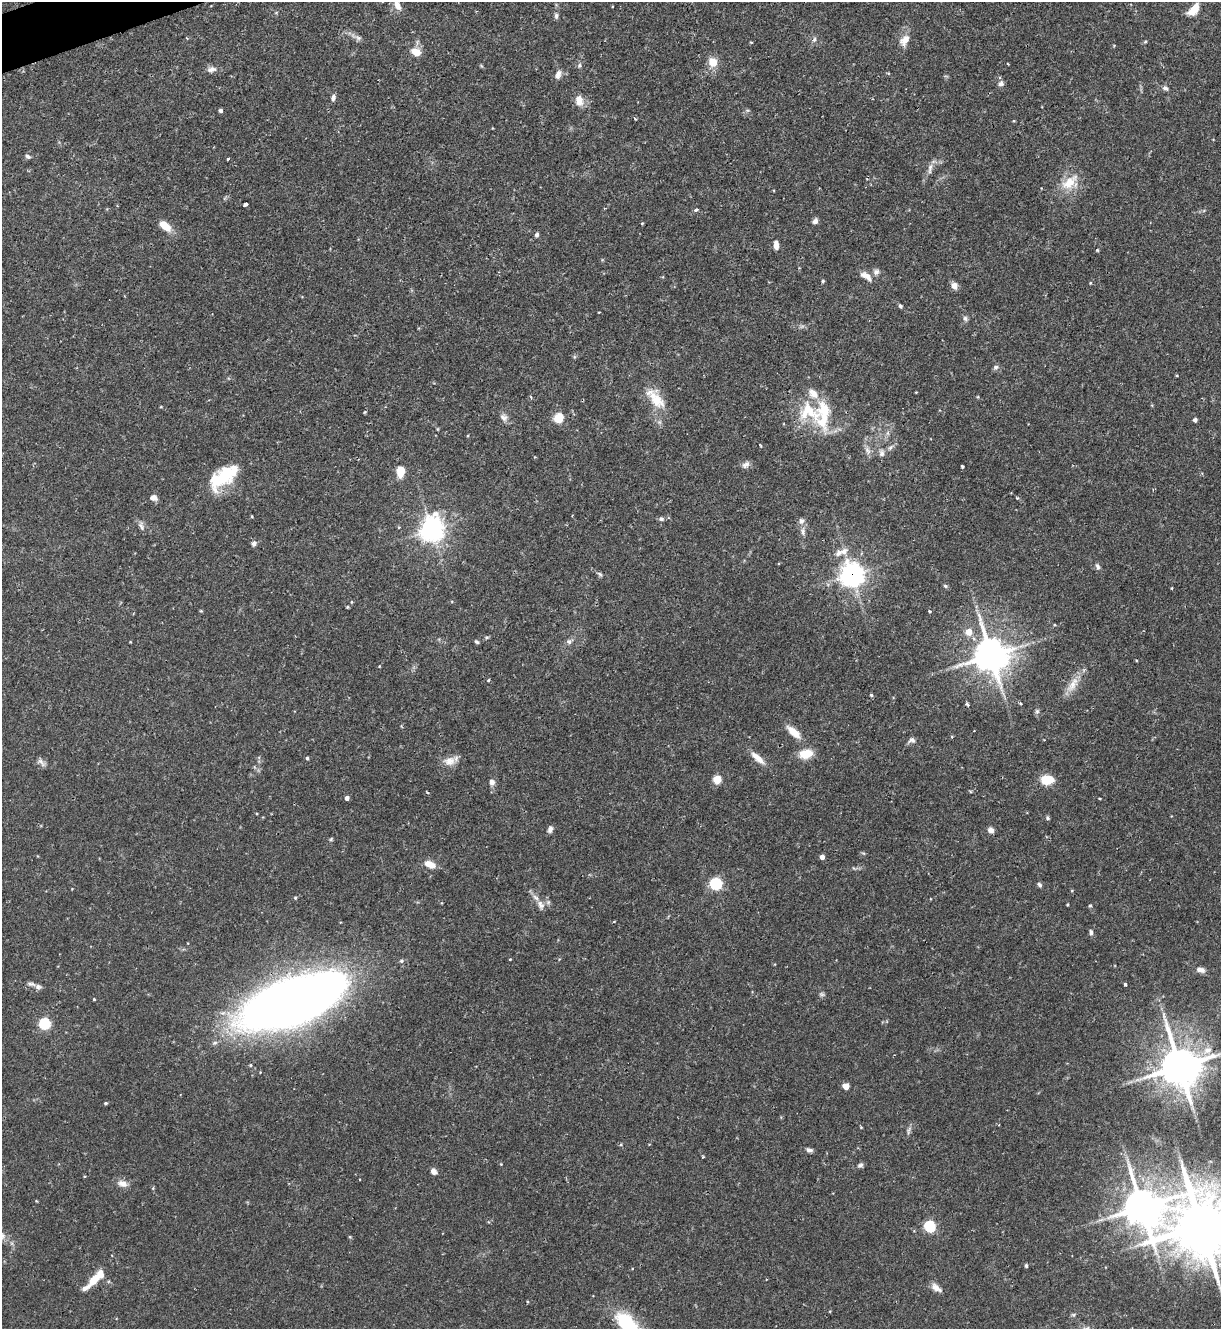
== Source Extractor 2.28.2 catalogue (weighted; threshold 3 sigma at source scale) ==
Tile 11 of 4 x 4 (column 3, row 3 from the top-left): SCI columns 2584-3802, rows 1328-2654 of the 5293 x 5308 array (HDU 1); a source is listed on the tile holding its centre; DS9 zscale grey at full resolution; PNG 1223 x 1331 px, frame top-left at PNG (2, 2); no overlay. Shown black and unused: <1% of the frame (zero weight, under 2 of 3 exposures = <1% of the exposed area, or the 3 px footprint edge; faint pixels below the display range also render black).
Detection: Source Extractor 2.28.2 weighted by HDU 2 'WHT'; one run over the whole footprint, this tile lists its part. Background 0.0844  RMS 0.0045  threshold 0.0203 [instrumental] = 3 sigma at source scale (4.5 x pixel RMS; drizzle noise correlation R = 1.50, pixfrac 1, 0.05/0.05 arcsec/px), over >= 5 px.
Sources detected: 158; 2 too faint to see at this stretch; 1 inside a brighter object's white glare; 2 cosmic-ray / hot-pixel residue — not listed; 8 inside a brighter listed object's ellipse — not listed separately; the other 145 listed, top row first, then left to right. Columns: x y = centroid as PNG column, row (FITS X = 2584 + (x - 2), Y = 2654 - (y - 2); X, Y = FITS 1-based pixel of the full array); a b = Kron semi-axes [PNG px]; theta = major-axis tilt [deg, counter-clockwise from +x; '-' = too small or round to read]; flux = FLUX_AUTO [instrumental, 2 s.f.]
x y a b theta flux
397 5 13 8 -65 3.9
1194 9 11 6 47 8.8
556 16 9 5 -84 1.1
358 38 8 6 -27 1.4
814 39 7 5 68 1.1
904 40 17 11 54 4.7
1145 42 5 3 - 0.52
416 52 11 8 -27 5.1
713 62 10 9 - 5.9
579 65 7 5 70 0.92
211 69 13 8 10 2.2
558 74 12 7 69 2.3
1001 83 8 7 - 1.7
1165 88 8 6 -34 1.2
333 98 8 5 79 1.5
579 100 13 9 -77 4.6
221 110 4 4 - 1
747 110 6 4 -17 0.64
635 119 5 3 - 0.44
1014 121 5 3 - 0.36
28 156 7 5 -33 1
228 159 3 2 - 0.54
930 169 15 6 83 2.1
1069 182 27 13 41 9.5
245 204 4 3 - 1.7
696 210 5 4 - 1
815 221 6 5 - 1.7
642 223 4 3 - 0.38
165 226 16 9 -41 5.7
537 235 6 5 - 0.98
776 245 9 5 -88 3.3
1098 250 4 3 - 0.6
876 272 8 8 - 1.8
866 276 17 8 -35 3.5
823 281 4 4 - 0.56
1090 283 5 3 - 0.4
954 286 7 7 - 3
900 306 6 4 -51 0.79
599 312 3 2 - 0.37
965 318 7 6 - 1.2
996 367 8 6 32 1.1
1177 376 3 3 - 0.43
531 397 5 3 - 0.54
656 400 30 15 -48 11
504 417 12 9 -41 2.3
558 418 5 5 - 27
823 419 36 21 87 18
1195 420 4 4 - 1.1
438 429 6 3 -71 0.42
888 433 7 4 89 1
890 447 9 6 45 1.6
868 451 13 6 -54 1.9
881 453 11 8 -84 2.1
746 464 11 7 36 1.8
962 466 3 3 - 0.68
401 471 9 7 82 8.5
222 478 39 18 37 22
154 498 9 7 -9 2.1
252 516 4 3 - 0.4
661 519 7 6 - 1.1
141 526 13 6 -63 1.8
432 529 8 7 - 410
803 531 13 6 -81 2
254 543 7 6 - 1.5
844 551 12 10 28 3.4
1097 566 9 5 -68 1.3
600 574 8 5 -28 0.87
852 575 9 9 - 250
945 586 6 4 -22 0.72
1172 588 4 3 - 0.35
347 607 4 4 - 0.47
201 611 5 3 - 0.41
929 611 4 3 - 0.57
968 632 6 5 - 6.6
487 637 6 4 18 0.6
476 642 7 4 -43 0.74
569 642 7 6 - 1.2
991 655 11 10 - 1100
1136 660 4 3 - 0.38
379 666 4 2 - 0.29
488 680 4 3 - 0.63
1073 684 26 10 57 6.4
871 695 5 4 - 0.58
1021 703 4 3 - 0.56
967 704 5 3 - 0.82
1037 711 6 5 - 0.95
794 732 20 8 -41 6
952 737 4 3 - 0.49
911 740 10 7 22 1.6
806 754 15 10 13 7.8
307 758 4 3 - 0.67
758 758 21 7 -42 4.7
449 761 18 12 10 4.5
41 762 14 5 -49 1.7
717 779 5 5 - 17
1047 780 11 8 0 12
492 782 8 7 - 1.9
347 798 4 4 - 1.7
1047 818 6 4 -44 0.7
550 829 8 6 70 1.6
991 830 7 6 - 2.2
331 839 6 4 46 0.55
863 853 6 4 -18 0.61
822 857 4 4 - 3
430 864 14 8 -22 4.5
854 868 7 3 -45 0.48
716 884 6 5 - 59
1039 885 6 5 - 1.1
295 898 5 4 - 0.55
1067 904 3 3 - 0.45
541 905 15 9 -67 3.3
1090 906 5 4 - 0.58
1091 932 8 5 -84 1.2
510 959 4 2 - 0.33
401 961 6 6 - 0.85
1200 970 10 6 -15 2.4
31 984 11 5 -5 1.4
1125 984 3 3 - 1.1
38 987 8 7 - 1.5
94 999 3 3 - 0.51
291 1002 68 29 18 810
45 1023 5 5 - 50
1207 1050 15 10 31 4.9
1180 1066 13 11 -71 1600
846 1086 5 4 - 7.5
106 1103 4 4 - 0.52
861 1127 5 3 - 0.36
909 1130 13 4 74 1.4
809 1150 8 5 -18 1.3
501 1164 3 3 - 0.31
860 1165 8 6 39 1.2
434 1171 7 6 - 2.2
84 1176 4 3 - 0.41
122 1184 14 8 -18 3.2
36 1201 4 3 - 0.36
1142 1207 14 11 -65 1300
930 1226 5 5 - 46
1201 1226 21 16 -76 3900
350 1237 5 3 - 0.43
1026 1266 5 3 - 0.66
93 1280 16 7 49 7.7
936 1288 15 7 -36 2.9
527 1302 4 3 - 0.4
830 1311 4 3 - 0.37
630 1328 46 17 -50 36
Overlapping masked pixels (flux is a lower limit): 2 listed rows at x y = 852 575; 291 1002
Isophote crosses this tile's border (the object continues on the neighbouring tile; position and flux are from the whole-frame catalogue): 3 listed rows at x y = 397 5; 1201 1226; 630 1328